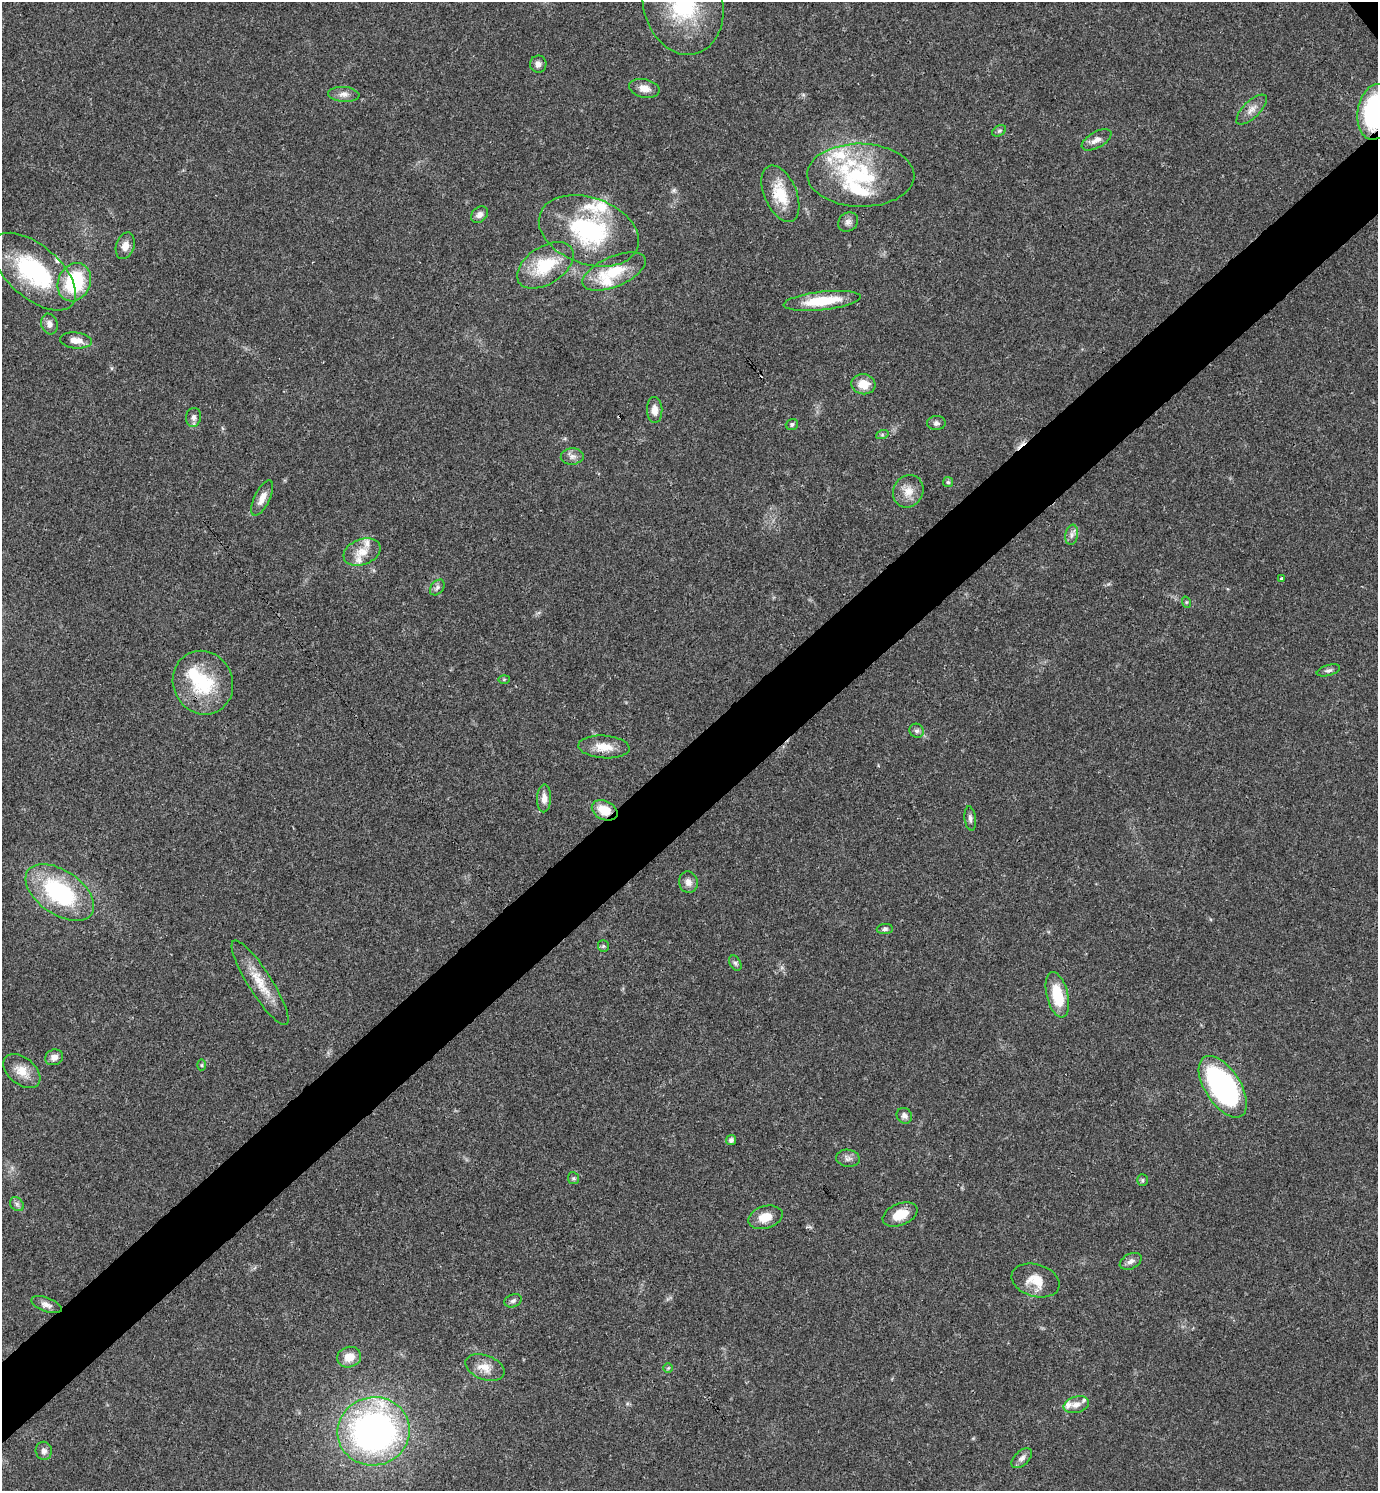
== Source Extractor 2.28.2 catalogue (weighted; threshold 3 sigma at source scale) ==
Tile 7 of 4 x 4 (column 3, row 2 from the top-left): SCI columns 3050-4425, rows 2980-4468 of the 5958 x 5961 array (HDU 1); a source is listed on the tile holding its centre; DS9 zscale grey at full resolution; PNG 1380 x 1493 px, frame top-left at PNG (2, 2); each listed source drawn as its Kron ellipse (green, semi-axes under 4 px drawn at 4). Shown black and unused: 6% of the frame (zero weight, under 3 of 4 exposures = <1% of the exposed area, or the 3 px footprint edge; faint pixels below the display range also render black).
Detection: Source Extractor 2.28.2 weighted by HDU 2 'WHT'; one run over the whole footprint, this tile lists its part. Background 0.0204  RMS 0.0022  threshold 0.00997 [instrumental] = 3 sigma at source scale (4.5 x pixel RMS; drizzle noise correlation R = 1.50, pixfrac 1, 0.05/0.05 arcsec/px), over >= 5 px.
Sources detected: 89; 1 cosmic-ray / hot-pixel residue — neither listed nor drawn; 14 inside a brighter listed object's ellipse — not listed separately; the other 74 listed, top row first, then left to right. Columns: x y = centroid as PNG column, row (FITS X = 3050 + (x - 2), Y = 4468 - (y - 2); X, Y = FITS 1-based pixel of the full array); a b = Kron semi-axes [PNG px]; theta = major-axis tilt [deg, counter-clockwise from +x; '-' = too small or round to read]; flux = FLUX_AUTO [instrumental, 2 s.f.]
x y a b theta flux
683 4 51 39 -76 27
538 64 8 8 - 1
644 88 15 9 -12 2.1
344 94 15 7 -4 1.4
1252 109 19 8 45 1.7
1375 112 28 18 81 32
999 131 7 5 30 0.44
1096 140 16 8 30 1.5
861 175 54 31 -1 21
780 194 30 16 -67 6.8
479 215 9 7 41 1.1
848 222 10 9 - 1
589 231 52 33 -19 26
125 246 13 9 73 1.9
545 265 31 18 33 10
614 271 34 15 23 7.9
34 272 51 26 -41 23
74 282 20 16 65 15
822 301 39 9 6 8.5
49 324 10 8 -74 1.2
76 340 16 8 -6 2.1
863 384 12 10 -7 3.3
655 410 13 7 -88 1.7
193 417 9 7 79 0.99
936 423 9 7 4 0.73
792 424 6 5 - 0.46
882 435 6 4 19 0.35
572 456 11 8 5 1.1
948 482 5 5 - 0.37
908 491 17 14 60 2.8
262 498 19 8 64 2
1072 535 10 6 80 0.93
362 552 19 12 21 3.2
1281 579 4 2 - 0.23
437 587 9 6 50 0.64
1186 602 6 3 -72 0.25
1328 670 12 5 16 0.67
504 679 6 4 2 0.25
203 683 32 29 -63 14
917 731 7 6 - 0.66
604 747 25 11 -4 3.6
544 798 14 7 89 1.6
605 810 13 9 -27 4.2
970 818 12 5 -82 0.75
688 882 11 9 -74 1.3
60 892 39 22 -34 24
885 929 8 5 2 0.56
603 946 6 5 - 0.34
735 963 8 5 -60 0.52
260 983 49 12 -58 5.9
1057 995 23 10 -76 7.9
54 1057 9 7 22 1.3
202 1065 6 4 -90 0.28
22 1071 21 13 -40 3.4
1223 1087 35 17 -57 49
904 1116 8 7 - 0.98
731 1140 5 4 - 0.82
848 1158 12 8 -8 1
573 1178 6 5 - 0.4
1142 1180 6 5 - 0.36
17 1204 8 6 -47 0.61
900 1214 18 10 22 4.2
765 1217 17 11 17 3.4
1131 1261 12 7 27 1.1
1036 1281 24 16 -17 4.4
513 1301 9 6 20 0.62
46 1305 16 7 -21 1.2
349 1357 12 10 17 2.8
485 1367 20 12 -21 2.8
668 1368 5 5 - 0.3
1076 1405 13 8 15 1.6
374 1431 36 34 13 84
44 1451 9 8 - 1
1022 1458 12 7 42 1.1
Overlapping masked pixels (flux is a lower limit): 2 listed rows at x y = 1375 112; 605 810
Isophote crosses this tile's border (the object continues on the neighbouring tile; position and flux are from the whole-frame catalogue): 2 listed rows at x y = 683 4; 1375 112